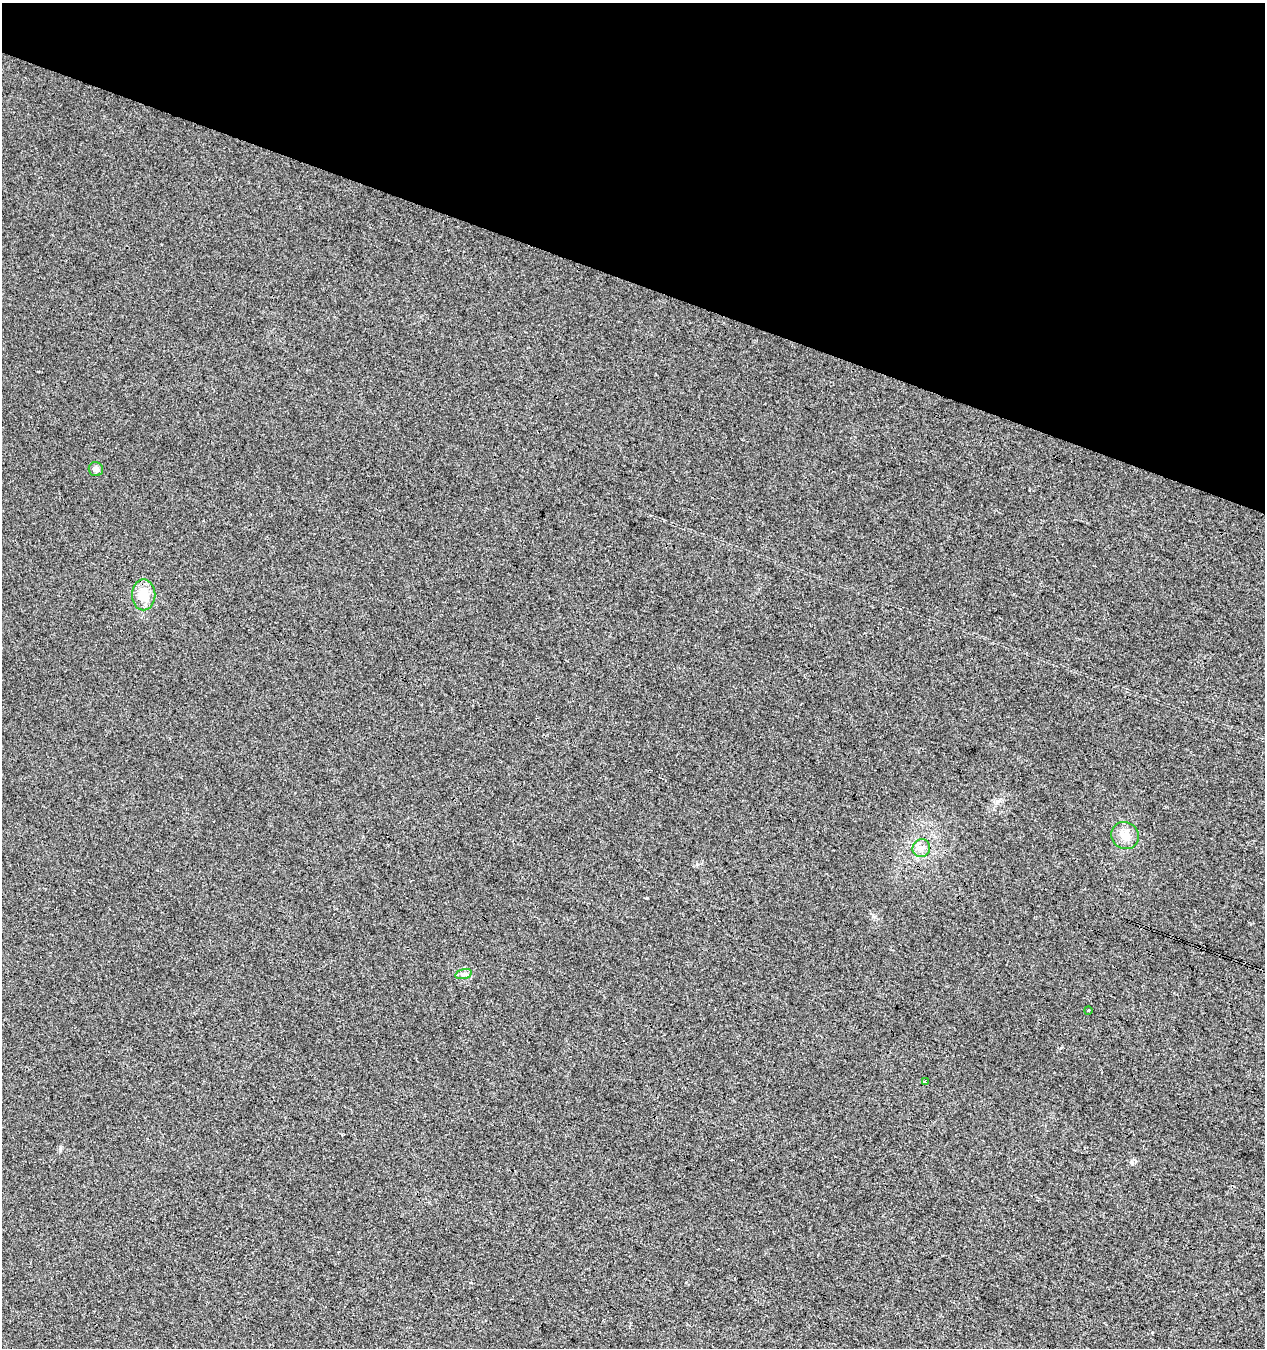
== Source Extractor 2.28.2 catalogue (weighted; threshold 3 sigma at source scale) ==
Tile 2 of 4 x 4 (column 2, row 1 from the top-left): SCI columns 1543-2805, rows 4040-5385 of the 5549 x 5394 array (HDU 1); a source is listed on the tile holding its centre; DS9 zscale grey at full resolution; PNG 1267 x 1350 px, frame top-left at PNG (2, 3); each listed source drawn as its Kron ellipse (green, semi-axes under 4 px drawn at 4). Shown black and unused: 21% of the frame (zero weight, under 3 of 4 exposures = <1% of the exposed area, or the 3 px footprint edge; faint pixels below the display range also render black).
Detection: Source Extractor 2.28.2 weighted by HDU 2 'WHT'; one run over the whole footprint, this tile lists its part. Background 0.00855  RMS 0.0049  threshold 0.0222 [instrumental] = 3 sigma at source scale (4.5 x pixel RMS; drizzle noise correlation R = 1.50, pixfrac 1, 0.0396/0.0396 arcsec/px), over >= 5 px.
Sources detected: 7; all 7 listed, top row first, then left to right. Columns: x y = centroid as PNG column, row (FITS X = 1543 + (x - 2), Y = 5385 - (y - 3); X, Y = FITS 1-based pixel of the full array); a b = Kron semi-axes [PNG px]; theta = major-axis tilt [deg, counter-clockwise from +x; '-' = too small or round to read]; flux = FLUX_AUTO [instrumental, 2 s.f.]
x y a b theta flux
96 469 7 7 - 1.7
144 595 15 11 -90 10
1125 835 14 13 - 5.5
921 848 9 8 - 2.8
464 974 8 5 14 1.3
1088 1010 4 3 - 0.42
925 1082 4 3 - 1.8